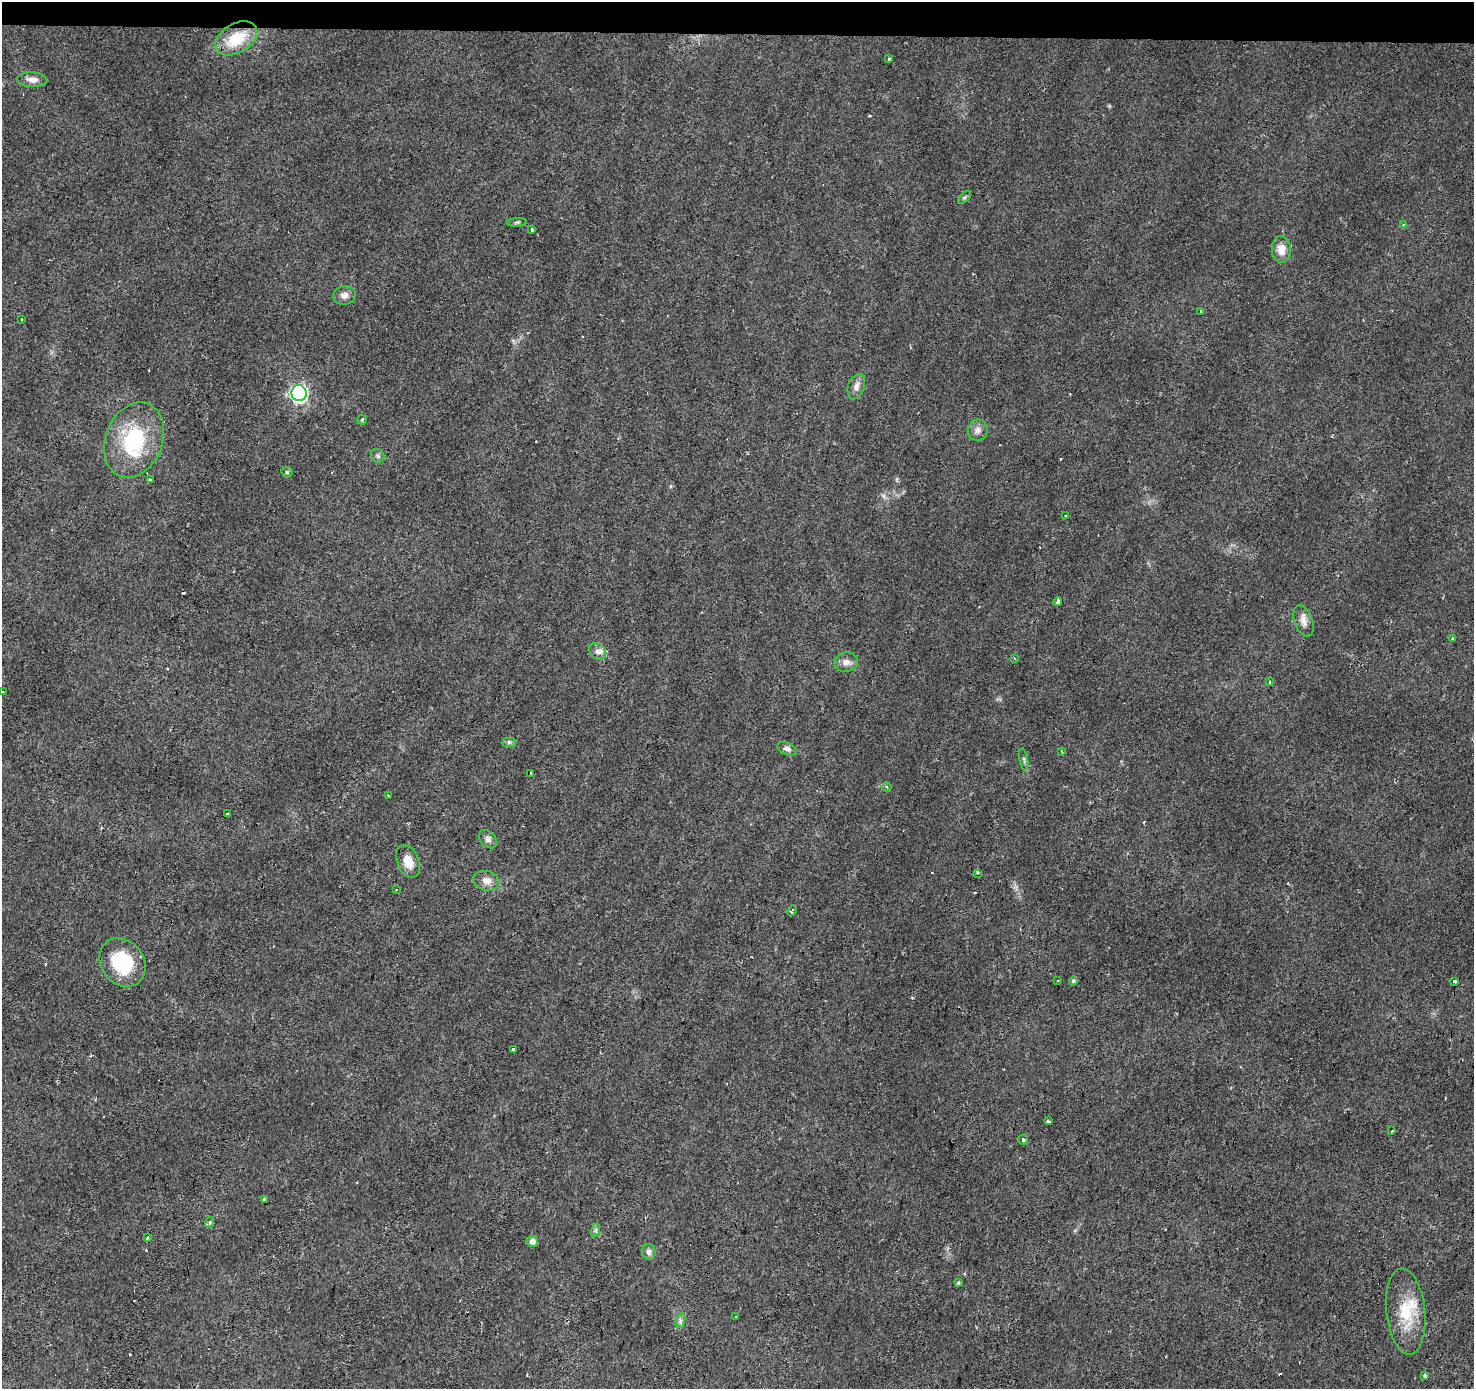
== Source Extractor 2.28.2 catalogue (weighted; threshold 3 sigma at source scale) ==
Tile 2 of 3 x 3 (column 2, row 1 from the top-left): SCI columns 1476-2947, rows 3048-4434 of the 4418 x 4659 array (HDU 1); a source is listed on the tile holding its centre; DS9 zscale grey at full resolution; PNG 1476 x 1391 px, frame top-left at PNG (2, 2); each listed source drawn as its Kron ellipse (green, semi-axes under 4 px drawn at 4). Shown black and unused: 2% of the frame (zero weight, under 2 of 3 exposures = <1% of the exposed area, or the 3 px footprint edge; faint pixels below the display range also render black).
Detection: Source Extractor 2.28.2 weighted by HDU 2 'WHT'; one run over the whole footprint, this tile lists its part. Background 0.0215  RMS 0.0033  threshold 0.015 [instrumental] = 3 sigma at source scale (4.5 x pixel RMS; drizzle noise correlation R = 1.50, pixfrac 1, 0.0396/0.0396 arcsec/px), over >= 5 px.
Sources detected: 85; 22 cosmic-ray / hot-pixel residue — neither listed nor drawn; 2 inside a brighter listed object's ellipse — not listed separately; the other 61 listed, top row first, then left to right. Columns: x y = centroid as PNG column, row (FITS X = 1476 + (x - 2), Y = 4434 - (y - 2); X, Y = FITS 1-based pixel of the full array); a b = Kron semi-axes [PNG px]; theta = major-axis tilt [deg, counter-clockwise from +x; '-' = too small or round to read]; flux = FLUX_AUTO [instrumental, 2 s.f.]
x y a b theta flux
236 38 23 14 30 11
889 59 3 3 - 0.38
32 80 15 7 -3 2.3
965 197 8 4 45 0.56
517 222 10 4 5 0.59
1404 225 3 3 - 0.94
531 229 3 3 - 3.7
1281 249 13 9 -85 3.9
344 295 11 9 11 1.9
1200 311 3 3 - 1.1
21 319 3 3 - 0.93
856 387 13 8 70 1.9
299 393 8 7 - 100
362 420 5 4 - 0.4
978 430 10 10 - 1.8
134 440 39 28 68 26
378 456 7 6 - 0.72
287 472 5 5 - 0.45
150 480 3 3 - 1.2
1065 516 3 3 - 0.9
1058 601 4 3 - 2.7
1303 621 16 9 -70 2.5
1452 638 3 3 - 0.77
598 651 9 7 -44 1.5
1014 658 4 3 - 0.24
846 662 12 10 8 2.1
1270 682 3 3 - 0.56
2 692 3 3 - 0.97
509 742 7 4 1 0.72
787 749 10 6 -27 1.2
1062 751 4 3 - 0.42
1024 760 11 3 -81 0.73
530 773 3 3 - 1.6
887 787 5 4 - 0.5
388 795 3 2 - 0.56
227 814 3 2 - 0.34
488 839 10 7 -48 1.3
408 861 17 11 -67 4.1
977 873 4 3 - 3.6
486 881 13 9 -17 2.6
396 890 3 2 - 0.47
792 911 5 3 - 1.3
123 962 26 21 -53 18
1057 980 3 2 - 0.29
1073 981 5 4 - 0.51
1455 981 4 3 - 1.8
513 1050 3 3 - 3.9
1048 1121 4 3 - 1.3
1392 1131 3 2 - 0.81
1023 1140 5 5 - 0.61
265 1200 3 3 - 1.1
209 1222 5 4 - 1.2
596 1230 7 4 72 0.63
148 1238 4 3 - 1.4
533 1241 5 5 - 1.9
649 1252 8 6 -74 1.3
959 1283 4 3 - 1.3
1406 1311 43 19 -84 14
736 1317 3 2 - 0.7
680 1321 7 4 72 0.92
1425 1375 4 3 - 2.7
Overlapping masked pixels (flux is a lower limit): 1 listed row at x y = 1406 1311
Isophote crosses this tile's border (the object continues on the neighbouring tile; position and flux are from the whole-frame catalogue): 1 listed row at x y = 2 692